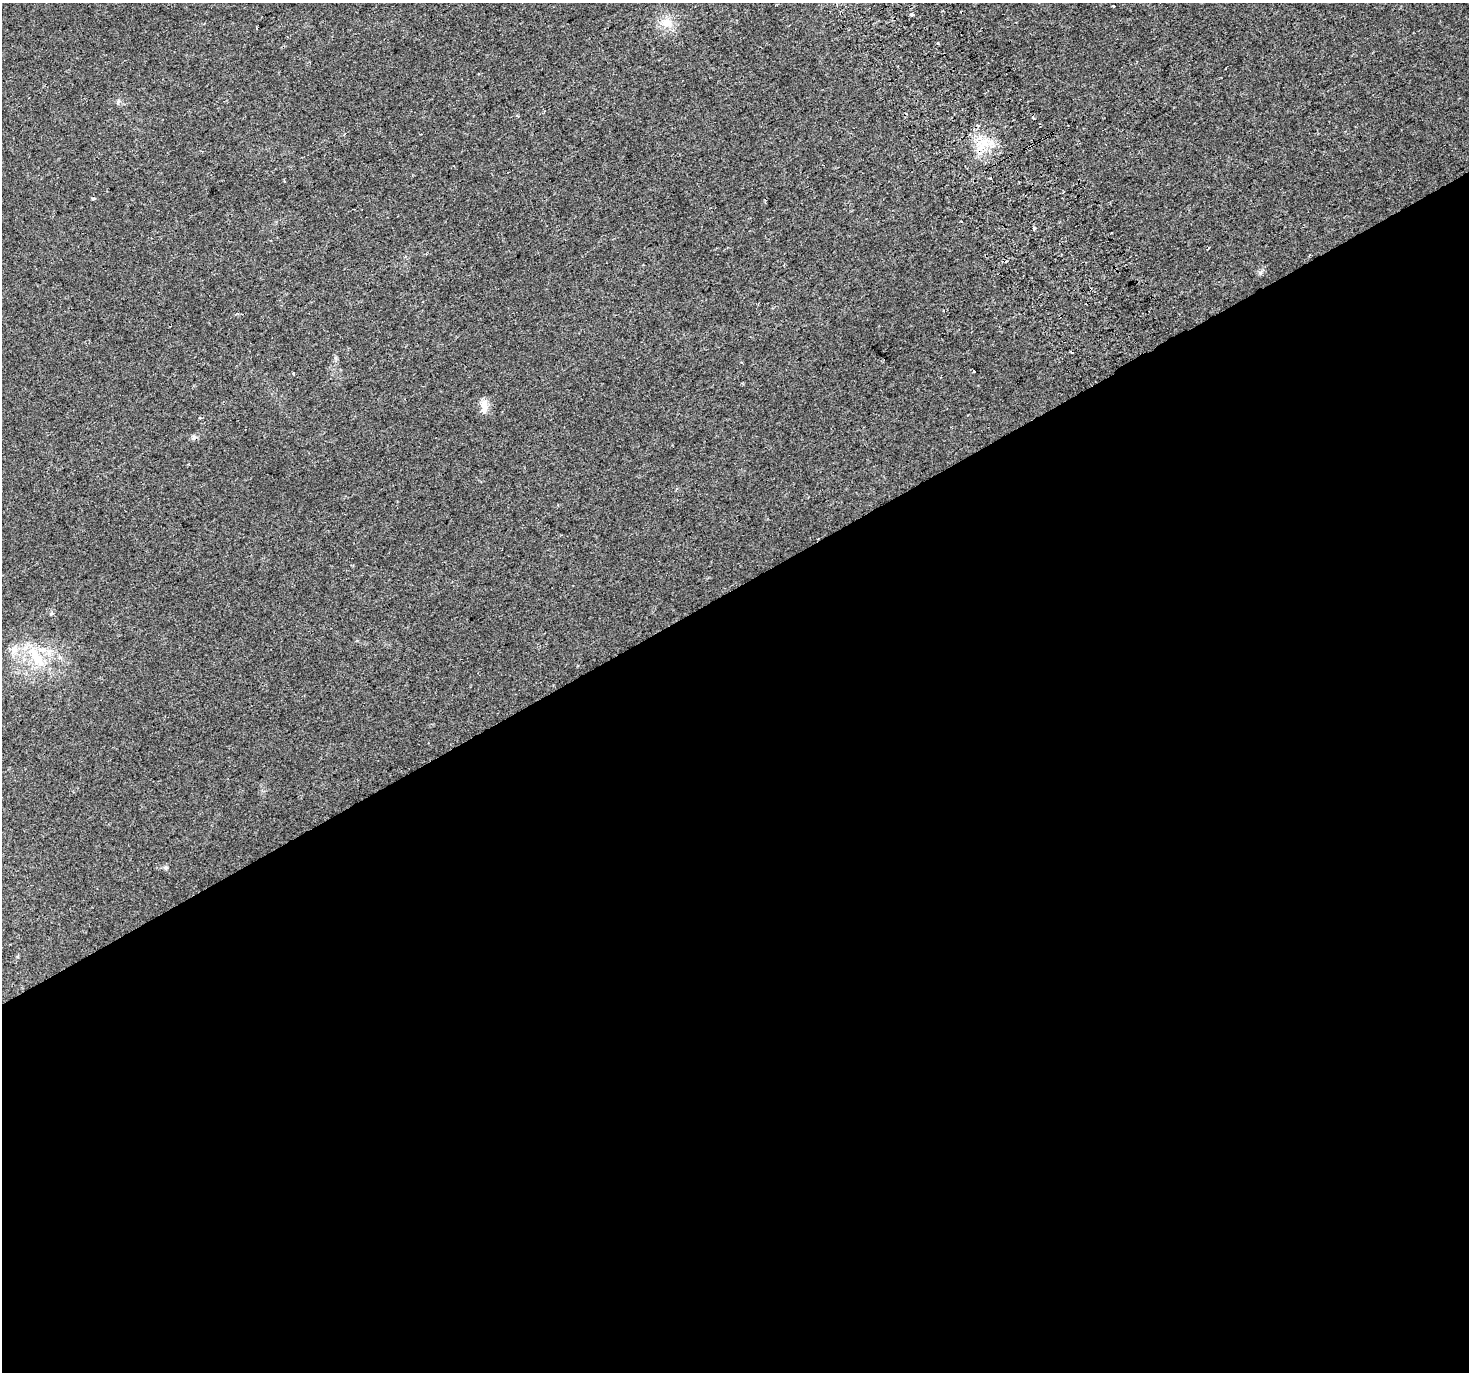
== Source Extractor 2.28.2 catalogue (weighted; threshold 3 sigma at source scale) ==
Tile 15 of 4 x 4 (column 3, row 4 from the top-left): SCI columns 2977-4443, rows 200-1569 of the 5951 x 5823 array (HDU 1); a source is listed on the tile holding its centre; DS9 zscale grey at full resolution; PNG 1471 x 1374 px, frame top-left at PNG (2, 3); no overlay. Shown black and unused: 57% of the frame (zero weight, under 2 of 3 exposures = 2% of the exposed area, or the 3 px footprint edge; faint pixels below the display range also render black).
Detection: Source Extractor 2.28.2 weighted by HDU 2 'WHT'; one run over the whole footprint, this tile lists its part. Background 0.0227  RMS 0.0054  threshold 0.0241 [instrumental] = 3 sigma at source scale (4.5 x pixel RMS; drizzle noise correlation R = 1.50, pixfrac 1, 0.0396/0.0396 arcsec/px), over >= 5 px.
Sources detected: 19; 3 cosmic-ray / hot-pixel residue — not listed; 1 inside a brighter listed object's ellipse — not listed separately; the other 15 listed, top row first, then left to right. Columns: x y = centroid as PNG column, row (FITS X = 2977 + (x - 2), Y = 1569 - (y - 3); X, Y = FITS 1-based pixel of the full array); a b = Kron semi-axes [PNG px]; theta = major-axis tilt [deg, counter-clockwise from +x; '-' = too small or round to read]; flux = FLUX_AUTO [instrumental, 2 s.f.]
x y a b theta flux
1114 6 3 2 - 0.85
912 14 4 3 - 3.2
667 23 15 11 1 7
938 43 4 2 - 0.46
118 102 6 4 72 0.87
1034 119 3 3 - 3.1
983 142 14 6 -11 5.2
1034 228 3 3 - 2
974 372 3 3 - 1.7
293 373 3 3 - 0.61
484 406 17 9 88 4.8
193 437 8 4 54 1.1
14 650 14 9 69 4.8
36 657 36 13 -46 18
165 867 8 4 7 0.92
Unlisted compact peaks at least as high as the median listed source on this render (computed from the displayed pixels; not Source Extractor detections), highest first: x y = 1260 273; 93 198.